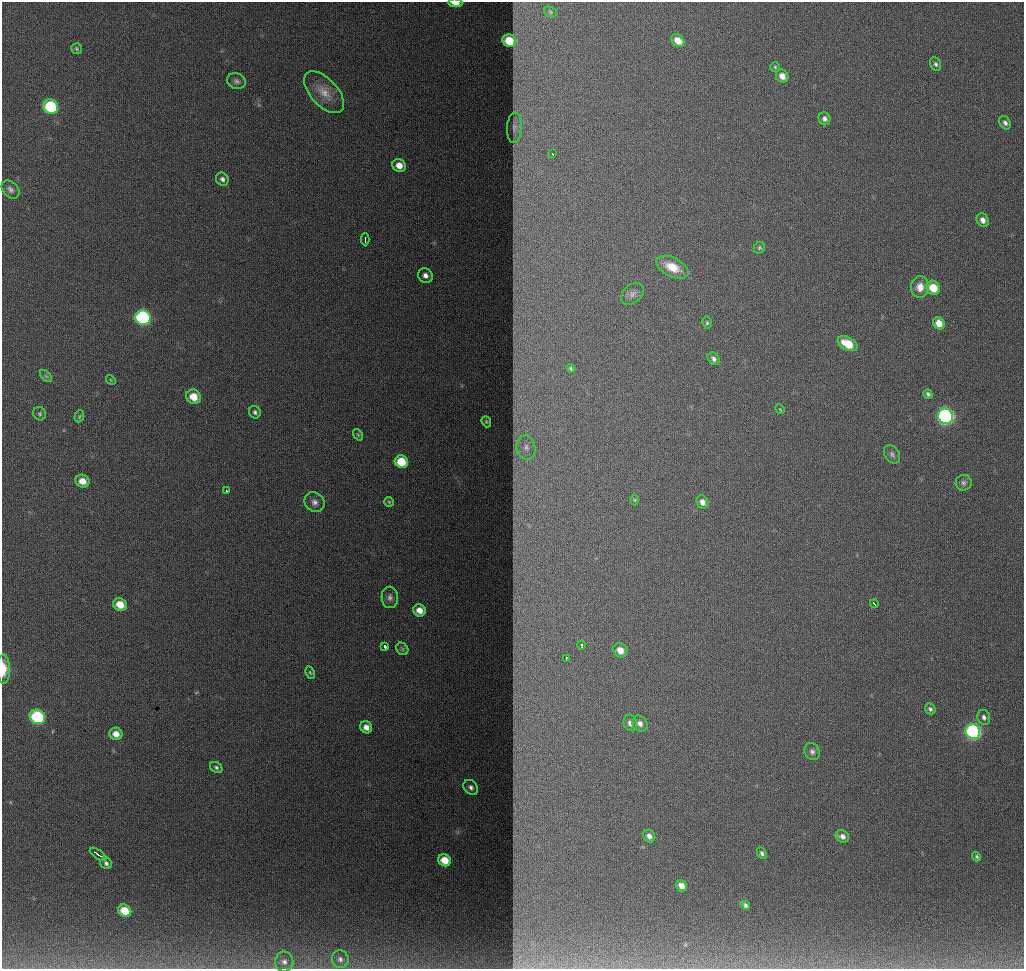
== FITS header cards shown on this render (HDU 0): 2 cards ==
NAXIS1  =                 1022
NAXIS2  =                  967

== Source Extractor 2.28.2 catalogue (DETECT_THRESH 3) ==
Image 1022 x 967 px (HDU 0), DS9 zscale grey, 1 PNG px = 1 image px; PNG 1026 x 971 px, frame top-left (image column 1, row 967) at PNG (2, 2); each listed source drawn as its Kron ellipse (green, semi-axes under 4 px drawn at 4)
Background 1260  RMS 13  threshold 37.7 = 3 sigma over >= 5 px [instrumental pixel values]
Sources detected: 87; all 87 listed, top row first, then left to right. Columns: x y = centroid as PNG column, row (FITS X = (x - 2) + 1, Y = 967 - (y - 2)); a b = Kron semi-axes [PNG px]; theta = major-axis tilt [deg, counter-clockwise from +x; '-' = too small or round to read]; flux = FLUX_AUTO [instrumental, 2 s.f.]
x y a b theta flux
455 3 7 3 -3 9600
550 12 6 5 - 1300
678 40 7 5 -42 9600
509 41 7 6 - 26000
76 49 5 5 - 1300
936 64 7 5 -64 1900
775 67 4 4 - 1000
782 76 7 6 - 7000
236 81 9 8 - 3100
324 92 25 13 -47 15000
51 107 8 7 - 61000
824 119 6 6 - 3300
1005 123 7 5 -59 3000
514 128 15 7 87 4400
552 154 3 2 - 910
399 165 7 6 - 9100
222 179 7 6 - 2900
10 189 10 7 -46 3200
983 220 7 6 - 5100
365 239 6 2 -90 1600
759 248 6 5 - 1500
672 267 17 9 -26 17000
425 275 8 7 - 4800
920 287 11 9 89 8800
933 288 7 6 - 18000
632 294 13 9 41 4500
143 317 8 7 - 130000
707 323 6 4 -77 1300
939 323 6 5 - 11000
848 344 10 6 -28 23000
714 359 7 5 -54 3000
571 368 5 4 - 1300
46 376 7 4 -45 1600
111 380 5 4 - 930
928 394 5 4 - 1800
193 397 8 7 - 15000
780 409 5 4 - 970
255 412 6 5 - 2300
40 414 7 6 - 1700
79 416 6 4 71 1200
945 416 8 7 - 220000
486 422 6 4 -69 1100
358 435 6 4 -54 1100
526 447 12 9 -76 6400
892 454 10 7 -55 2800
401 462 7 6 - 26000
82 481 7 6 - 10000
964 483 8 8 - 2600
226 490 3 3 - 1300
635 500 5 3 - 950
314 502 10 9 - 4500
389 502 5 5 - 1100
702 502 7 5 -59 4600
390 597 11 8 -86 3900
120 604 7 6 - 14000
874 604 4 2 - 2200
419 610 6 6 - 8900
581 645 4 3 - 7600
385 646 3 3 - 7900
402 649 7 5 -46 1700
620 650 8 6 -43 8100
566 658 3 2 - 1700
3 669 15 6 -89 14000
310 672 6 4 -63 1200
930 709 6 5 - 1900
37 717 8 7 - 75000
984 717 7 6 - 3100
630 723 8 6 -70 4300
640 723 8 7 - 4400
366 727 6 5 - 6300
973 732 7 7 - 170000
116 734 6 6 - 7700
812 751 9 7 -61 2900
216 767 7 5 -35 1800
471 787 8 6 -48 3100
649 836 7 5 -51 4400
842 836 7 6 - 4200
762 853 6 4 -64 2200
98 854 9 2 -35 2700
977 857 5 4 - 1500
445 860 6 6 - 14000
106 863 6 5 - 2300
681 886 6 5 - 6800
746 905 4 4 - 2100
125 911 7 6 - 18000
340 959 9 8 - 3700
284 962 10 9 - 5000
At the frame edge (FLAGS 8, measured only in part): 2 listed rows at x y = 455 3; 3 669